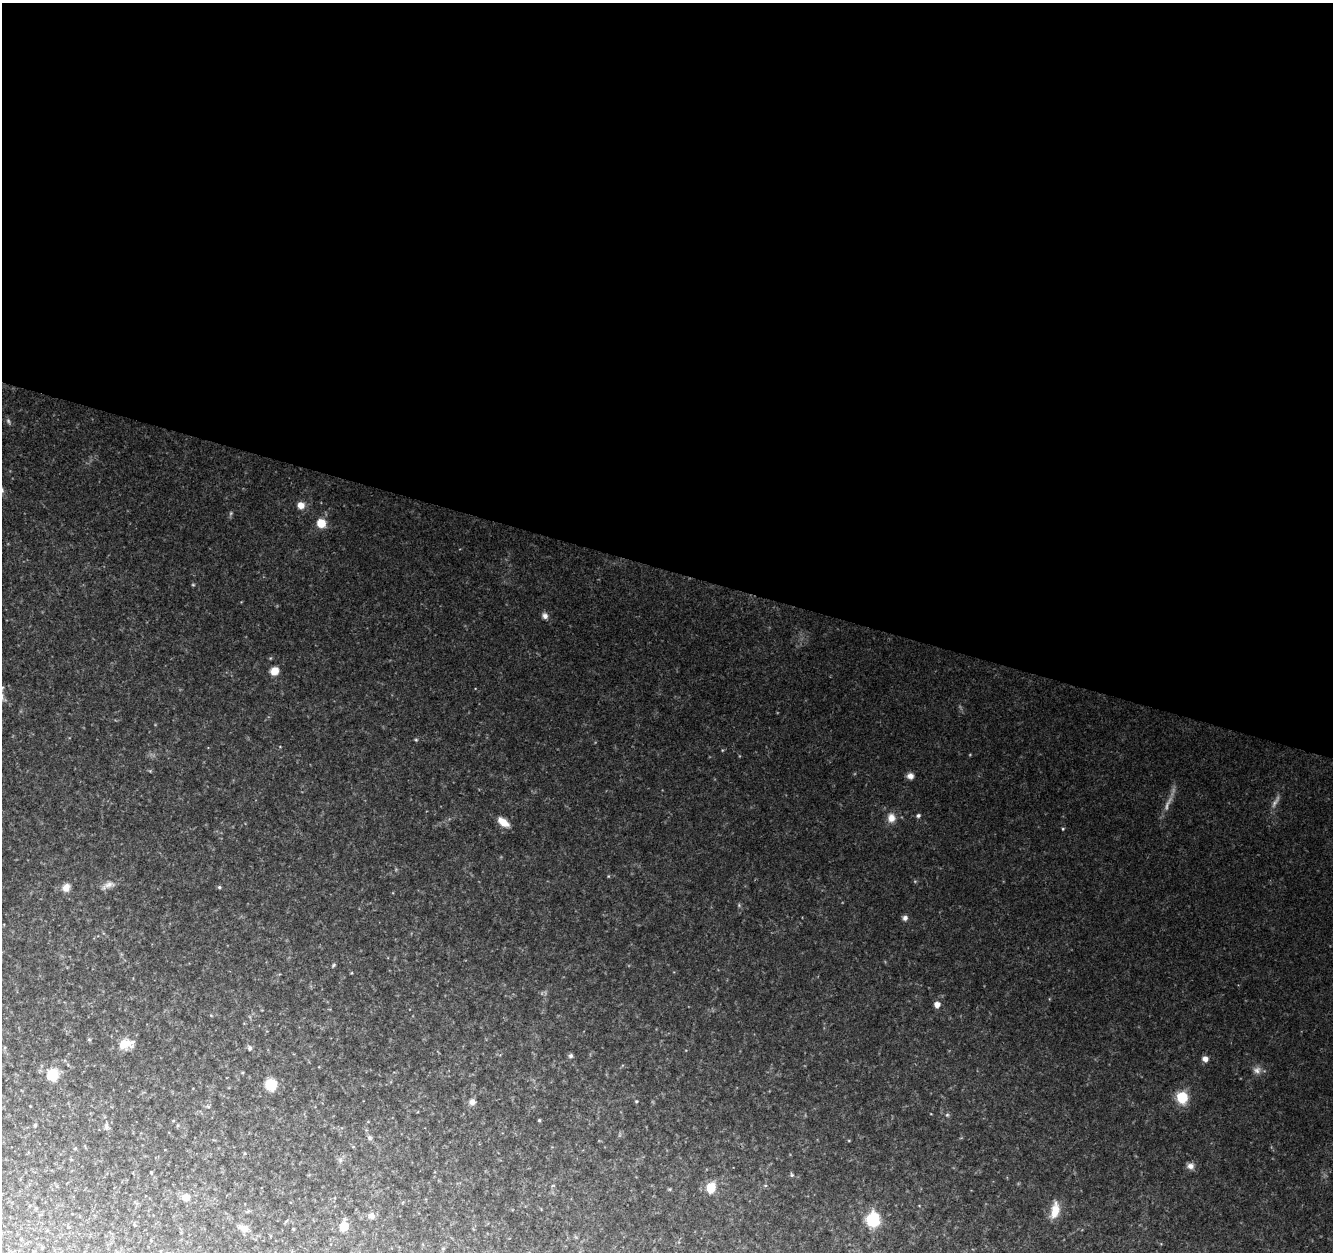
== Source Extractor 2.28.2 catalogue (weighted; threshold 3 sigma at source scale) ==
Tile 3 of 4 x 4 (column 3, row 1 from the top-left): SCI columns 2672-4002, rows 4030-5279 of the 5334 x 5496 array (HDU 1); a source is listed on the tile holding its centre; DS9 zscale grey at full resolution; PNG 1335 x 1254 px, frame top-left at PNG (2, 3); no overlay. Shown black and unused: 45% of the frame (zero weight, under 2 of 3 exposures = <1% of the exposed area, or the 3 px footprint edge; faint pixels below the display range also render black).
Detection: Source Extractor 2.28.2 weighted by HDU 2 'WHT'; one run over the whole footprint, this tile lists its part. Background 0.0798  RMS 0.0083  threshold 0.0374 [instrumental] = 3 sigma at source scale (4.5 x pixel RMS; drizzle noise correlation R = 1.50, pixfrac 1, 0.0396/0.0396 arcsec/px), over >= 5 px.
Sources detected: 44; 2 too faint to see at this stretch — not listed; the other 42 listed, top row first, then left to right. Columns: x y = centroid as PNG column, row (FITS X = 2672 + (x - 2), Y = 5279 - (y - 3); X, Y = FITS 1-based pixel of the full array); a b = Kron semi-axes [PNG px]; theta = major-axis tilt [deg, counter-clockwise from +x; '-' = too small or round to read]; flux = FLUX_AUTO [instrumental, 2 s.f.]
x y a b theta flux
301 505 9 8 - 5.7
321 523 10 9 - 10
193 585 5 3 - 0.74
545 616 8 7 - 3
275 671 7 7 - 8.2
416 740 5 3 - 0.78
910 776 8 7 - 3.7
918 815 5 5 - 1.7
891 818 11 9 -88 6.6
503 822 13 7 -35 8.8
1063 829 4 3 - 0.74
109 884 13 7 28 4.3
66 887 10 8 61 5.6
219 887 4 4 - 1.2
905 918 7 6 - 2.4
333 965 6 3 86 0.98
937 1004 5 5 - 5.9
124 1044 15 12 32 12
250 1048 6 5 - 1.6
570 1056 6 5 - 1.7
1205 1059 5 5 - 5
1257 1070 9 8 - 3.8
52 1075 8 7 - 32
271 1085 9 8 - 25
1182 1097 6 6 - 67
636 1101 4 3 - 0.84
472 1102 7 7 - 3.6
947 1115 6 4 19 1
539 1120 4 3 - 0.91
35 1125 4 4 - 1.3
106 1126 8 6 -83 2.4
369 1138 7 5 -37 1.6
1190 1166 9 8 - 3.8
151 1172 3 2 - 0.75
711 1187 5 5 - 44
186 1197 9 7 -8 6
1055 1210 20 9 80 12
371 1216 8 8 - 3.2
873 1219 9 8 - 50
344 1226 5 5 - 31
243 1228 13 8 -30 5
293 1229 3 3 - 0.66